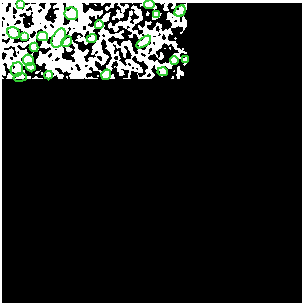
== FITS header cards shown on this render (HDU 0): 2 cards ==
NAXIS1  =                  300
NAXIS2  =                  300

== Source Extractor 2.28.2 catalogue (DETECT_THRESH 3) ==
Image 300 x 300 px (HDU 0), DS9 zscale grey, 1 PNG px = 1 image px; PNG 304 x 304 px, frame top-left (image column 1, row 300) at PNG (2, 3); each listed source drawn as its Kron ellipse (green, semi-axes under 4 px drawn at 4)
Background 0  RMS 0.37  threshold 1.11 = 3 sigma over >= 5 px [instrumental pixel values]
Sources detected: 23; all 23 listed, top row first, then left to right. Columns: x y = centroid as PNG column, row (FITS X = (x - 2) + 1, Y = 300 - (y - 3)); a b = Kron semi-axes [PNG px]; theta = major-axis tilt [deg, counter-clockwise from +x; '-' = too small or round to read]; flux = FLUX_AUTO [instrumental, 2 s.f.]
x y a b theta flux
21 4 3 3 - 26
149 5 5 3 - 74
180 11 6 5 - 38
71 14 7 6 - 970
156 15 3 3 - 33
99 25 4 4 - 59
14 33 7 5 -34 49
24 36 4 3 - 49
43 37 5 4 - 98
59 38 10 6 62 730
92 38 5 3 - 19
66 41 6 4 44 41
144 42 9 4 37 56
34 47 4 4 - 77
28 60 5 5 - 190
174 60 4 4 - 59
185 60 4 3 - 42
31 67 5 4 - 76
17 69 7 6 - 120
163 72 5 4 - 34
48 75 4 4 - 28
106 75 5 4 - 120
20 77 6 3 8 28
At the frame edge (FLAGS 8, measured only in part): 2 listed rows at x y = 21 4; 149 5